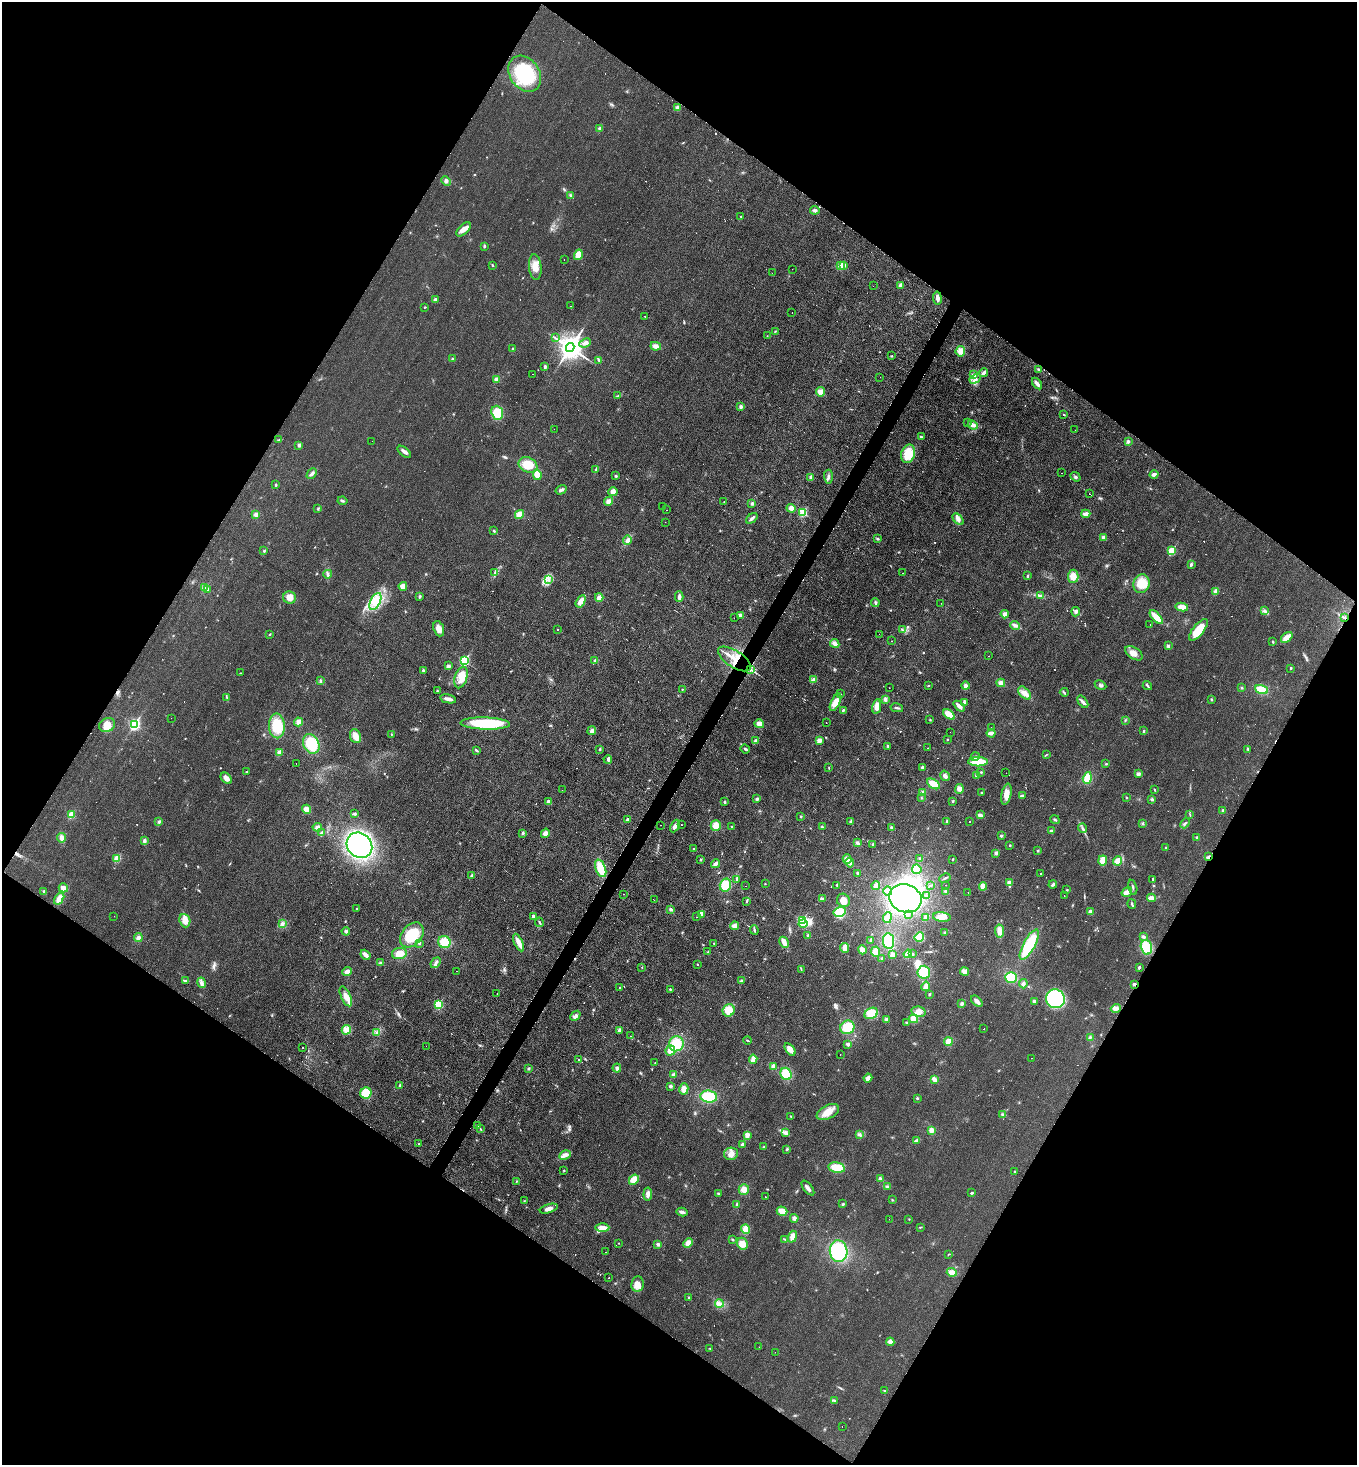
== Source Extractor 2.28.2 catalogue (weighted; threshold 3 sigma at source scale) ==
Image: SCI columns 156-5572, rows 9-5858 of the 5866 x 5858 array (HDU 1 of 3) = the unmasked area's bounding box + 8 px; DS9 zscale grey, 4 x 4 block average (1 PNG px = mean of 4 x 4 image px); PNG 1359 x 1467 px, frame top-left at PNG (2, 2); each listed source drawn as its Kron ellipse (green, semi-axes under 4 px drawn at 4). Shown black and unused: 49% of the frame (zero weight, under 2 of 3 exposures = <1% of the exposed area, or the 3 px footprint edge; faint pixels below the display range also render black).
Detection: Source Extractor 2.28.2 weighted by HDU 2 'WHT'. Background 0.025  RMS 0.0061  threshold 0.0273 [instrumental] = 3 sigma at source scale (4.5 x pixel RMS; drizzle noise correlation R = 1.50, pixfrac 1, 0.05/0.05 arcsec/px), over >= 5 px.
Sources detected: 729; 7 too faint to see at this stretch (4 x 4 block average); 7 inside a brighter object's white glare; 42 cosmic-ray / hot-pixel residue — neither listed nor drawn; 7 coinciding with a brighter row at this scale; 10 inside a brighter listed object's ellipse — not listed separately; of the other 656, all 500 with FLUX_AUTO >= 1.68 (the completeness limit of this list) listed and drawn (156 fainter detections not listed), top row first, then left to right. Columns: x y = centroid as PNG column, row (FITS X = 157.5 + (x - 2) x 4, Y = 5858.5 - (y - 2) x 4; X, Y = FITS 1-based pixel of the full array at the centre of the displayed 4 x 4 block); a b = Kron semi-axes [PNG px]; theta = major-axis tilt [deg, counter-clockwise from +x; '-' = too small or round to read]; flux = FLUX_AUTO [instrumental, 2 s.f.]
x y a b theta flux
525 74 19 14 -55 220
677 108 3 3 - 15
599 128 3 3 - 5.1
446 181 5 3 - 8.9
571 196 4 3 - 6.5
815 210 4 3 - 8.1
741 216 3 2 - 2.6
463 229 9 4 44 23
484 246 3 3 - 4.2
578 255 5 4 - 36
564 259 2 2 - 3.1
492 265 3 2 - 3.2
840 266 2 2 - 81
844 266 2 2 - 23
535 267 13 6 -84 35
792 269 2 2 - 2.2
772 273 2 2 - 2.8
900 285 2 2 - 29
873 286 2 2 - 2.9
937 298 7 3 -82 16
435 300 3 3 - 6.8
571 306 2 2 - 1.8
425 307 3 2 - 2.4
792 313 2 2 - 5
645 317 2 2 - 2.1
775 331 2 2 - 1.8
767 336 2 2 - 1.7
555 338 2 2 - 2.3
585 343 6 3 23 15
656 346 5 4 - 16
570 347 4 4 - 4200
513 349 3 2 - 3.6
960 351 5 4 - 26
891 356 3 2 - 2.7
453 359 3 2 - 2.7
599 360 3 2 - 3.8
545 367 4 2 - 4.3
1039 369 3 2 - 3.1
984 373 4 2 - 15
533 374 2 2 - 2.1
974 375 4 3 - 6.4
880 377 2 2 - 3.8
496 379 2 2 - 53
975 379 6 3 30 12
1037 384 6 3 -54 15
820 392 5 4 - 20
618 396 3 2 - 3.6
740 407 3 3 - 8.7
497 413 7 5 -71 57
1064 414 2 2 - 3.5
967 423 2 2 - 4.2
973 425 5 3 - 17
554 429 2 2 - 7.9
1075 430 2 2 - 2.1
921 437 3 2 - 3.6
279 440 2 2 - 2.7
372 441 2 2 - 2.6
1128 441 3 3 - 6.4
299 445 3 3 - 6.5
404 452 8 3 -38 13
908 454 9 6 73 72
528 465 10 7 -24 62
596 469 2 2 - 2.3
312 473 6 3 45 11
1062 473 2 2 - 7.5
1154 474 4 3 - 12
537 475 5 4 - 30
616 476 2 2 - 1.9
811 477 3 3 - 6.8
828 477 7 2 -89 8.9
1076 477 5 3 - 6.1
276 485 2 2 - 3.7
561 490 6 3 31 9.8
613 492 5 4 - 18
1089 494 2 2 - 2.9
342 501 5 2 - 4.8
608 501 5 4 - 17
724 502 2 2 - 1.7
752 503 3 3 - 6.3
662 507 2 2 - 12
318 508 3 2 - 2.8
791 508 4 3 - 20
667 510 2 2 - 2.9
803 512 2 2 - 210
256 514 4 3 - 10
519 514 5 4 - 37
1086 514 4 3 - 19
752 518 6 2 39 11
958 519 7 4 -49 15
665 522 2 2 - 1.9
494 531 3 3 - 3.4
1103 537 3 3 - 7.2
878 539 2 2 - 3
627 540 4 3 - 12
264 551 3 2 - 4
1171 551 2 2 - 170
1191 564 4 2 - 4.4
495 573 3 2 - 3.9
903 573 2 2 - 2.2
328 574 4 3 - 7.6
1028 576 3 2 - 4
1073 576 7 5 87 28
548 579 3 2 - 2.9
1142 584 9 8 - 63
403 586 4 4 - 21
205 588 2 2 - 110
208 589 2 2 - 6.9
1216 592 4 3 - 22
420 596 3 2 - 5.1
1040 596 3 2 - 4.6
290 597 6 6 - 27
599 597 4 3 - 15
679 597 5 2 - 12
581 601 7 3 60 24
375 602 9 5 63 43
875 603 4 3 - 5.2
941 603 2 2 - 3.1
1182 607 6 4 -10 24
1265 611 3 2 - 4.2
1076 612 4 3 - 7.7
1005 614 4 3 - 14
740 615 3 3 - 14
1156 617 8 3 -47 60
734 618 2 2 - 2.1
1344 618 4 2 - 4.5
1150 624 2 2 - 7.7
1015 625 5 3 - 10
439 629 8 5 -70 25
557 629 2 2 - 4.1
902 629 3 2 - 3.3
1198 630 13 5 51 80
270 634 2 2 - 2.5
879 634 2 2 - 2
1287 637 7 3 42 33
891 641 2 2 - 1.8
1273 642 3 2 - 3.1
835 644 5 3 - 17
1168 646 3 2 - 9.8
1134 653 10 5 -35 27
989 656 2 2 - 2
735 659 19 8 -33 73
464 661 3 2 - 360
595 661 2 2 - 34
448 666 3 2 - 4.3
1291 668 2 2 - 4.4
751 669 3 2 - 4.4
423 671 3 2 - 6.1
240 673 2 2 - 1.9
461 677 11 6 74 38
814 679 3 2 - 2.6
320 680 3 2 - 2.6
1001 683 4 3 - 17
1100 685 6 3 -27 7.6
928 686 2 2 - 2.1
965 686 4 3 - 12
1147 686 5 2 - 4.4
1242 687 2 2 - 3.3
889 688 2 2 - 2.1
682 689 3 2 - 2
437 690 2 2 - 2.9
1261 690 7 4 -20 55
1064 692 4 2 - 4.2
1025 693 8 5 -46 21
841 694 2 2 - 1.9
227 698 2 2 - 1.8
448 699 8 2 -12 19
885 699 4 3 - 9.6
1211 699 3 2 - 2.7
835 702 9 4 64 36
964 702 3 2 - 8.1
1083 702 7 3 -53 13
959 706 6 2 -43 21
877 707 7 4 80 28
897 708 6 2 -12 6.2
843 710 3 2 - 4.1
949 714 6 4 -37 40
171 718 2 2 - 2.9
930 720 2 2 - 2.9
1125 721 3 2 - 2.8
299 722 4 4 - 16
826 722 2 2 - 2.4
134 724 3 2 - 490
485 724 25 6 -2 200
759 724 5 4 - 21
107 725 8 7 - 31
277 726 12 8 -88 99
991 728 2 2 - 1.8
592 731 4 3 - 16
1144 731 3 2 - 2.6
950 732 2 2 - 2.7
991 733 4 2 - 22
391 734 3 2 - 2.1
355 736 7 5 -66 28
947 739 2 2 - 1.7
756 741 2 2 - 32
819 741 4 3 - 19
311 744 10 7 -63 100
888 746 3 2 - 3.1
928 748 2 2 - 3.4
600 749 3 2 - 3.3
745 749 5 2 - 5.5
1248 749 3 2 - 4.8
477 750 3 2 - 3.5
279 752 2 2 - 72
1046 755 2 2 - 2
975 757 4 3 - 6.8
608 759 4 3 - 7.1
978 762 10 4 0 77
296 764 2 2 - 5.1
1106 764 2 2 - 3.3
923 767 3 2 - 10
829 768 2 2 - 1.8
247 772 3 2 - 2.4
981 772 3 2 - 2.2
1006 773 2 2 - 2.1
1138 774 4 3 - 9
945 776 5 4 - 11
976 776 3 3 - 5.1
226 778 6 4 -45 15
1087 778 6 4 73 48
933 784 7 4 -31 44
959 789 5 4 - 15
562 790 2 2 - 2.5
1155 790 3 2 - 2.5
923 793 4 3 - 17
982 793 2 2 - 2.4
1006 794 11 5 77 32
1022 796 4 2 - 7.6
1127 797 2 2 - 2.2
921 798 3 2 - 2.4
757 799 3 3 - 6.1
1152 799 3 3 - 5.3
953 801 2 2 - 3.2
549 802 3 2 - 22
725 802 2 2 - 11
306 809 4 4 - 22
1223 810 2 2 - 7.6
355 814 3 3 - 5.5
71 815 2 2 - 140
980 815 4 3 - 14
1190 815 3 2 - 2.1
801 816 2 2 - 2.3
627 819 3 2 - 6.9
1055 819 5 2 - 3.6
947 821 2 2 - 6.6
159 822 3 3 - 5
851 822 3 2 - 9.2
970 822 2 2 - 4.8
1143 823 3 2 - 3.3
1185 823 5 2 - 5.7
661 825 2 2 - 2.8
681 825 2 2 - 8.9
716 825 5 5 - 30
675 826 7 4 61 14
731 826 2 2 - 2.6
317 827 5 3 - 12
822 827 3 3 - 4
891 827 3 3 - 3.7
1082 828 5 2 - 5.9
1051 831 3 3 - 7.1
321 833 3 3 - 6.8
523 833 3 2 - 5.2
545 833 5 4 - 14
1001 836 2 2 - 5
61 838 4 3 - 17
1197 838 3 2 - 5.6
144 841 4 3 - 7.3
857 843 3 3 - 8.2
873 844 2 2 - 4.7
359 845 13 12 - 600
1010 845 2 2 - 3.4
1166 848 2 2 - 2.7
693 849 2 2 - 9
1038 851 3 2 - 3.1
996 853 3 3 - 8.6
1208 857 3 2 - 8.2
117 858 4 3 - 32
701 859 2 2 - 2.6
847 859 4 4 - 25
920 859 2 2 - 8
953 859 2 2 - 3.5
1103 860 5 3 - 42
1117 861 4 3 - 29
850 863 4 3 - 12
716 864 4 3 - 16
601 868 9 5 -69 68
917 869 5 4 - 42
858 873 3 2 - 6.4
1040 873 2 2 - 6.4
471 875 3 2 - 4.7
945 878 6 2 26 4.7
737 879 4 3 - 5.8
1153 879 3 2 - 3.9
1009 882 3 3 - 15
765 884 2 2 - 1.8
1053 884 4 3 - 8.3
725 885 6 5 - 66
837 885 2 2 - 3
876 885 4 3 - 18
931 885 4 2 - 3
946 885 2 2 - 1.9
746 886 2 2 - 2
983 886 4 3 - 27
1133 887 8 2 -76 5.6
63 888 5 3 - 18
1067 890 2 2 - 3.3
44 891 3 2 - 4.8
888 891 4 4 - 21
946 892 3 2 - 9.9
1127 892 6 3 34 37
968 893 2 2 - 3.5
624 894 2 2 - 4.6
926 895 2 2 - 2
1064 895 2 2 - 3.6
905 898 16 14 -19 710
1151 898 4 3 - 17
59 899 7 4 56 25
823 899 3 3 - 4.2
654 900 2 2 - 1.9
843 900 7 6 - 25
747 901 3 2 - 3.5
1132 904 5 2 - 4.9
356 908 2 2 - 5.5
671 909 3 3 - 6.4
839 912 6 5 - 63
1090 912 4 3 - 9.5
701 914 4 3 - 21
908 914 3 2 - 3.1
114 916 2 2 - 1.7
533 916 3 2 - 8.4
697 917 2 2 - 4.8
926 917 4 3 - 18
942 917 9 4 -6 27
887 918 5 4 - 32
185 921 7 5 -70 26
802 921 3 2 - 270
539 922 4 2 - 4.7
282 924 4 3 - 7.1
803 924 4 3 - 25
735 926 4 4 - 16
754 930 4 2 - 4.9
346 931 4 4 - 6.5
1000 931 6 4 -81 24
945 932 3 2 - 3.6
412 935 14 10 49 120
808 935 3 2 - 3.8
1143 936 4 3 - 6.9
919 937 5 4 - 64
138 938 4 3 - 11
871 940 3 2 - 8.7
889 941 8 5 -81 120
444 942 6 6 - 50
518 942 9 3 -65 33
784 942 6 2 -63 36
419 943 3 2 - 3.1
714 943 2 2 - 3
1029 945 17 6 62 140
1146 947 7 5 -76 90
845 948 5 4 - 23
862 950 4 3 - 24
708 952 3 2 - 1.8
876 952 5 4 - 40
399 953 7 5 10 33
908 954 4 3 - 30
912 954 3 3 - 4.3
365 955 5 3 - 20
892 955 3 3 - 18
882 958 2 2 - 3.8
380 963 4 3 - 6.7
436 963 6 3 50 8.7
697 964 2 2 - 2
642 967 2 2 - 2.5
1139 967 3 2 - 4.7
801 969 3 2 - 2.2
457 971 2 2 - 1.9
964 971 4 3 - 26
347 972 5 3 - 16
924 972 6 6 - 81
1011 977 6 5 - 86
186 981 3 2 - 4.1
742 981 4 2 - 8
201 983 5 2 - 8.8
1023 984 4 3 - 6.8
1134 984 2 2 - 7.1
926 986 5 3 - 32
619 987 2 2 - 3.1
670 989 2 2 - 3
497 993 2 2 - 2.2
929 994 2 2 - 9.5
346 996 10 4 -66 26
1055 999 10 9 - 280
977 1001 7 3 -44 17
1034 1002 3 3 - 9.3
962 1004 4 3 - 6.2
438 1005 2 2 - 240
1116 1008 5 4 - 15
729 1010 6 6 - 45
919 1012 7 5 -11 22
871 1013 7 5 29 48
575 1016 5 3 - 9.2
887 1019 3 3 - 8
914 1019 4 4 - 33
907 1023 3 2 - 4.9
847 1027 7 6 - 67
984 1029 2 2 - 2.3
346 1030 5 4 - 31
619 1030 3 3 - 7.6
377 1032 2 2 - 2.6
630 1036 2 2 - 2.6
1090 1038 4 2 - 3.2
748 1040 4 2 - 2.7
948 1042 4 4 - 29
676 1044 7 7 - 86
848 1044 3 2 - 11
426 1046 2 2 - 1.9
302 1048 2 2 - 750
790 1049 7 4 -53 29
670 1050 5 4 - 31
840 1054 2 2 - 3.2
1031 1058 2 2 - 2.7
753 1059 5 3 - 32
579 1060 2 2 - 2.5
655 1062 2 2 - 2.4
773 1066 3 3 - 13
617 1068 4 3 - 9.5
529 1069 3 2 - 5.2
674 1074 4 3 - 9.2
786 1074 6 5 - 77
868 1078 4 3 - 15
934 1079 4 3 - 19
400 1085 3 2 - 4
671 1086 3 3 - 6.5
684 1089 6 4 75 23
366 1093 6 5 - 74
709 1097 8 6 -8 97
917 1098 2 2 - 4.3
828 1112 12 7 26 42
1003 1114 2 2 - 3.1
791 1116 2 2 - 2.3
477 1126 2 2 - 2.1
480 1129 3 2 - 2.3
931 1130 4 3 - 19
785 1132 4 3 - 8.5
747 1135 4 3 - 20
859 1135 3 2 - 4.9
917 1140 4 3 - 6.8
419 1143 2 2 - 2.6
742 1144 3 3 - 6.9
764 1147 2 2 - 3
787 1149 2 2 - 2.8
731 1154 7 6 - 25
565 1155 6 4 27 18
837 1168 8 5 -10 57
564 1170 2 2 - 2
1014 1171 2 2 - 2.7
880 1178 3 2 - 6.6
634 1180 5 4 - 39
516 1181 3 2 - 2.1
887 1187 3 2 - 5.1
808 1188 9 3 -53 13
744 1189 5 5 - 24
972 1193 3 2 - 4.1
648 1194 6 3 84 15
718 1194 3 3 - 4.1
766 1197 2 2 - 110
892 1200 2 2 - 2.2
524 1201 2 2 - 1.8
737 1204 3 3 - 4.5
843 1204 2 2 - 8.9
549 1209 9 4 18 18
782 1211 5 4 - 29
682 1212 6 3 -13 9.6
794 1218 4 3 - 12
889 1219 2 2 - 2
909 1219 2 2 - 1.7
920 1227 3 2 - 2.4
602 1228 7 4 -1 28
745 1229 5 4 - 28
792 1237 6 3 70 24
785 1239 4 2 - 3.2
732 1240 2 2 - 2.3
619 1243 2 2 - 2.4
688 1243 5 4 - 23
658 1244 3 3 - 6.1
742 1244 6 5 - 34
839 1251 11 9 -81 200
606 1252 2 2 - 1.8
949 1254 3 2 - 2.3
952 1272 5 3 - 26
609 1278 2 2 - 9.4
637 1284 8 6 81 31
689 1297 3 2 - 2.6
719 1303 4 3 - 10
890 1342 4 3 - 7.3
759 1347 2 2 - 1.7
710 1348 2 2 - 1.8
775 1352 2 2 - 2.3
884 1391 2 2 - 2.2
834 1400 3 2 - 2.5
842 1427 2 2 - 13
Overlapping masked pixels (flux is a lower limit): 5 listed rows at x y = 1344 618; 735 659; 751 669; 1208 857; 1134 984
Diffuse or blended objects may show on this block-average render without a row.